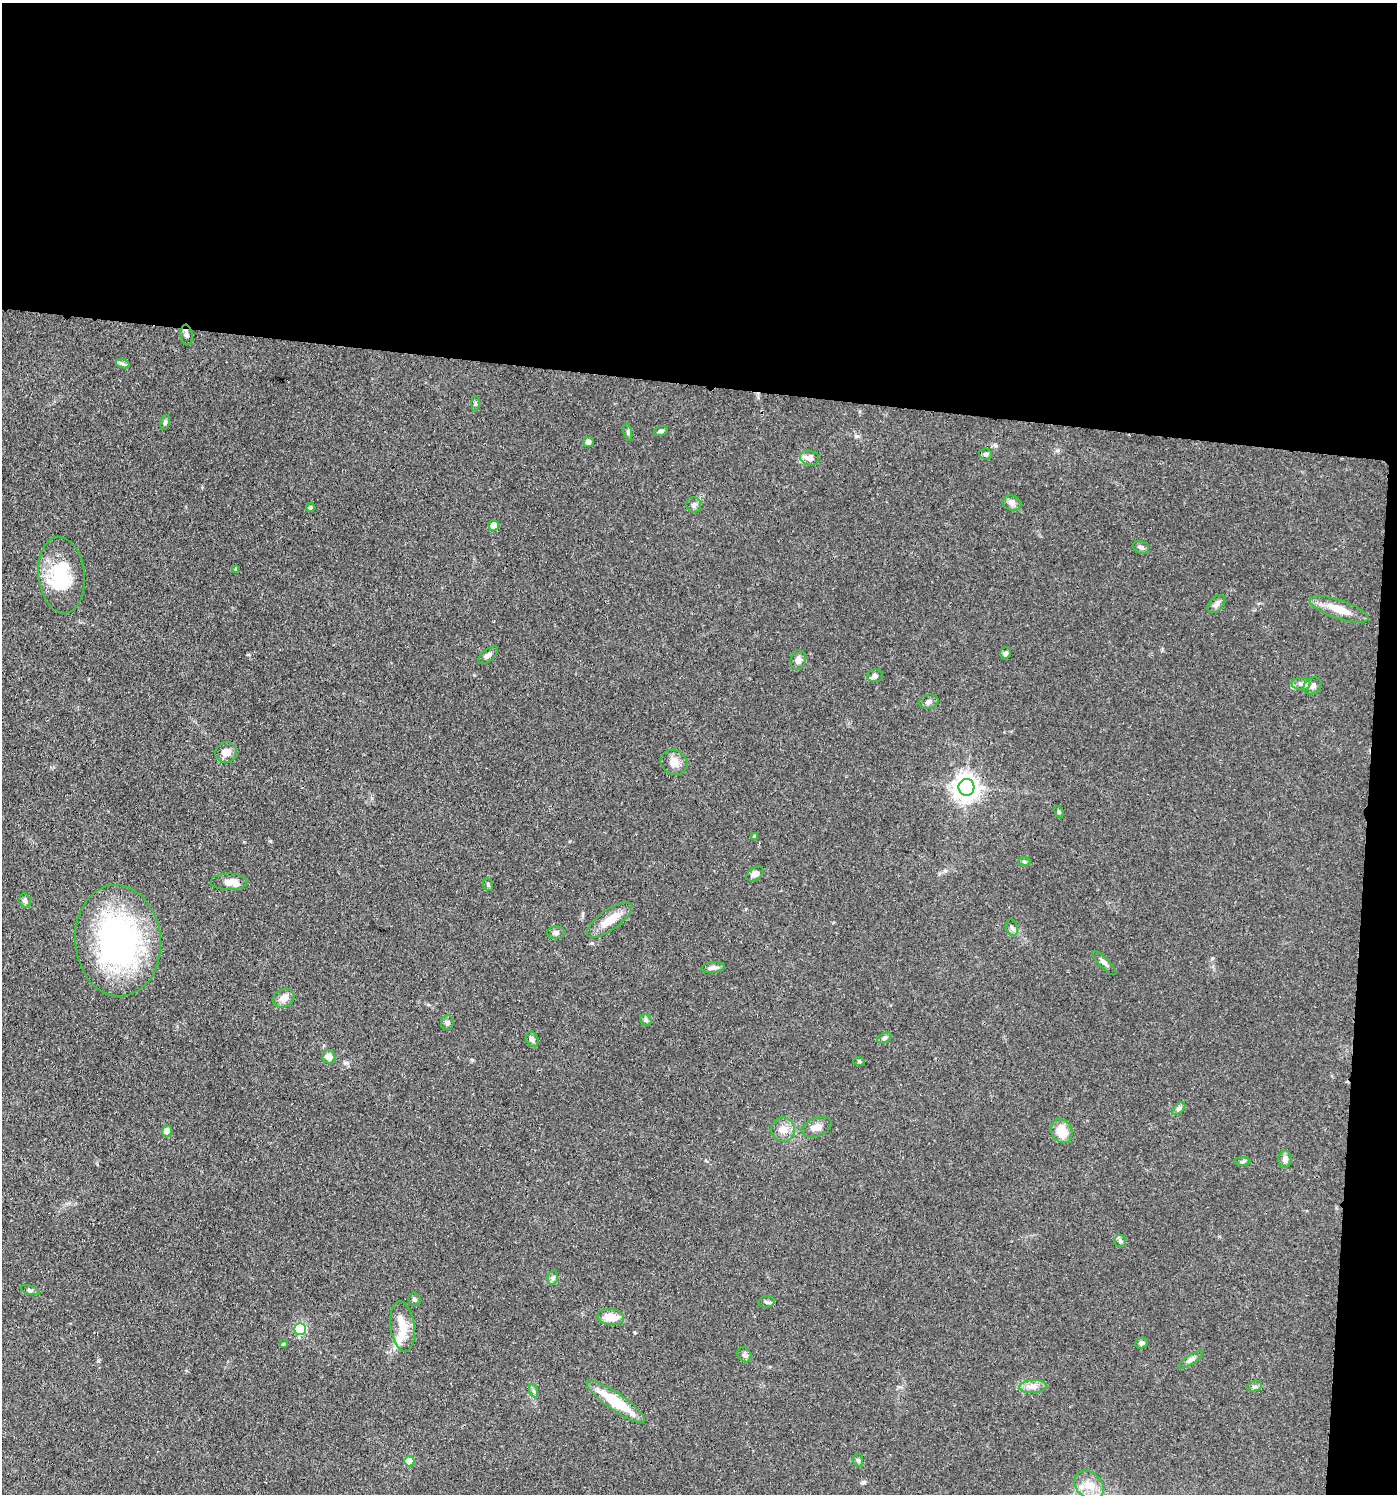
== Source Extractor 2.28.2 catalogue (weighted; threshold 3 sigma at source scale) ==
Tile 3 of 3 x 3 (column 3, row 1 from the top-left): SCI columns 3073-4467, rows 3060-4551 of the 4642 x 4621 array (HDU 1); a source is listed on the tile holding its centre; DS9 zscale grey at full resolution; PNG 1399 x 1496 px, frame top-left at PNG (2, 3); each listed source drawn as its Kron ellipse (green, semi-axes under 4 px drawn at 4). Shown black and unused: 28% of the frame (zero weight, under 3 of 4 exposures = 9% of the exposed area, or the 3 px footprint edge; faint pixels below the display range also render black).
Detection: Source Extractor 2.28.2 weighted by HDU 2 'WHT'; one run over the whole footprint, this tile lists its part. Background 0.126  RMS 0.0054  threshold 0.0244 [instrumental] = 3 sigma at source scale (4.5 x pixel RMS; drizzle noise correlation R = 1.50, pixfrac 1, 0.05/0.05 arcsec/px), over >= 5 px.
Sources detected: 78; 1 cosmic-ray / hot-pixel residue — neither listed nor drawn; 3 inside a brighter listed object's ellipse — not listed separately; the other 74 listed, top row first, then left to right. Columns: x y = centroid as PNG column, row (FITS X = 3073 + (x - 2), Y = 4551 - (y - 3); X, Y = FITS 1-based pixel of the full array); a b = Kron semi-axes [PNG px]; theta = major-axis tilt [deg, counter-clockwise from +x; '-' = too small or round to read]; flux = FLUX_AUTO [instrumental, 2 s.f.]
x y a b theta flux
187 335 10 6 -82 1.8
123 364 7 4 -19 1.1
475 404 7 4 -90 0.86
165 422 7 4 76 1.2
661 431 7 4 12 1.1
628 432 9 3 -78 0.96
588 442 5 5 - 2.2
986 454 6 5 - 1.2
809 458 10 7 -16 3.6
1012 503 9 7 -17 2.3
694 505 7 7 - 1.7
310 508 4 4 - 1.1
494 525 5 5 - 6.1
1141 547 8 6 -21 1.6
236 569 4 3 - 1
61 575 38 23 -83 29
1216 604 11 6 47 2.2
1339 609 31 9 -19 10
1005 653 6 5 - 1.6
488 655 12 5 40 2
798 660 9 7 75 2.9
875 676 8 6 0 1.6
1301 684 9 6 -1 2.1
1313 686 9 8 - 2.8
929 702 10 7 13 1.9
226 752 11 10 - 4.6
674 762 14 12 -32 4.6
966 787 8 8 - 520
1059 812 6 4 -59 0.68
754 837 4 4 - 0.78
1024 862 6 4 -2 0.71
755 874 10 6 34 2.9
229 882 18 8 0 4.9
488 885 6 4 -70 0.78
25 901 7 5 -69 1.2
610 920 27 10 36 9.1
1012 928 8 6 -72 1.5
556 933 9 6 0 1.8
118 941 56 43 -85 140
1104 963 16 5 -45 2.1
713 968 11 5 8 2.3
284 998 11 9 25 4.1
646 1020 6 5 - 1
447 1023 7 6 - 1.4
884 1038 8 5 28 1
532 1039 8 6 -66 2.2
329 1057 7 6 - 4.3
859 1061 6 4 -20 0.71
1179 1109 8 4 45 1.3
817 1127 15 9 19 4.2
783 1130 12 11 - 4.9
167 1131 5 5 - 4.4
1062 1131 12 10 -65 9.8
1285 1159 9 6 89 2.5
1243 1162 8 4 1 0.89
1120 1241 6 6 - 1.2
553 1277 7 5 78 1.2
30 1290 10 4 -17 0.98
414 1299 6 5 - 1.1
767 1302 8 6 -1 1.3
611 1317 13 8 -7 8.2
402 1326 25 12 -83 9.7
300 1329 6 5 - 46
1142 1343 6 5 - 1.5
283 1344 4 3 - 0.52
745 1355 8 6 -52 1.4
1191 1360 14 4 32 1.8
1254 1386 8 5 19 1.2
1033 1387 13 6 4 3.3
534 1391 7 4 -70 0.93
616 1402 35 8 -35 24
858 1460 6 5 - 1
409 1461 5 5 - 13
1089 1485 16 12 -39 7.8
Unlisted compact peaks at least as high as the median listed source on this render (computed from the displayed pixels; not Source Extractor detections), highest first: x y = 98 1361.